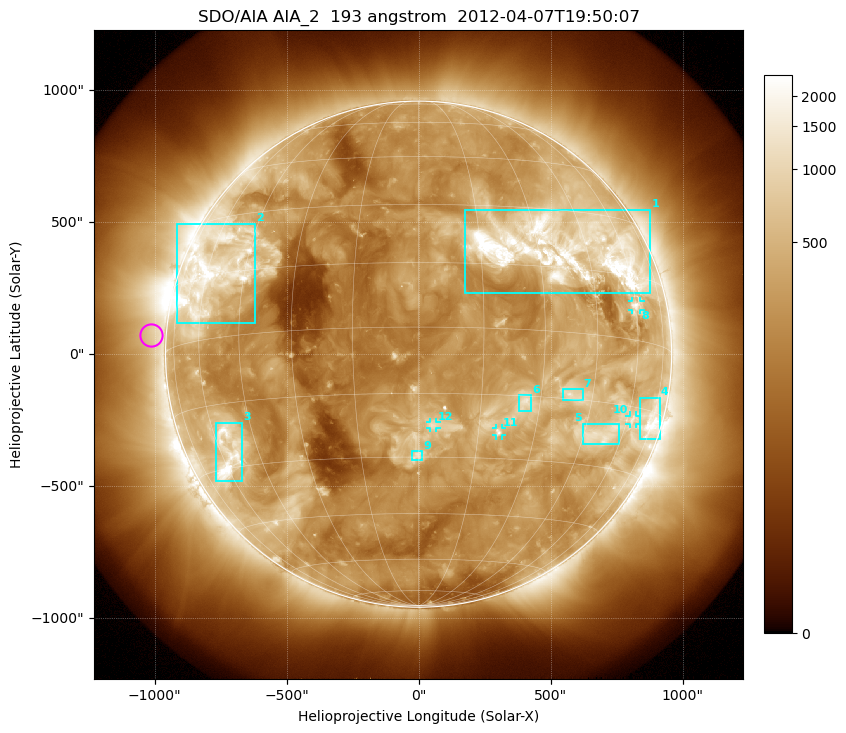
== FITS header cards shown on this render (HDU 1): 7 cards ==
TELESCOP= 'SDO/AIA'
INSTRUME= 'AIA_2'
WAVELNTH=                  193
WAVEUNIT= 'angstrom'
DATE-OBS= '2012-04-07T19:50:07.84'
CTYPE1  = 'HPLN-TAN'
CTYPE2  = 'HPLT-TAN'

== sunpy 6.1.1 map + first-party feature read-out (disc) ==
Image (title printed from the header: SDO/AIA AIA_2  193 angstrom  2012-04-07T19:50:07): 1024 x 1024 px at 2.4 arcsec/px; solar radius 959 arcsec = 399 px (full disc in frame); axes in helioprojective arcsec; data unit not stated in the header (colour bar unlabelled)
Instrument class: DISC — disc imager (sunpy class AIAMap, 193 A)
Bright regions (active regions / flare kernels): reference = the median radial profile (limb darkening/brightening removed); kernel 9 px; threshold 5 sigma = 742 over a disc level ~262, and >= 1.15x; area >= 12 px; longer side >= 10 px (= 24 arcsec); searched inside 0.97 R_sun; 12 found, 12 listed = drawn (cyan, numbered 1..; 4 of them under ~33 arcsec drawn as corner ticks so the feature stays visible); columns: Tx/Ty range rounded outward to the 5 arcsec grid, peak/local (2 s.f.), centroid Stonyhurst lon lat
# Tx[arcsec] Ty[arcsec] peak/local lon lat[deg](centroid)
1 175..880 230..550 19 +36 +19
2 -915..-620 115..495 8.7 -58 +16
3 -765..-665 -480..-260 7.9 -57 -27
4 840..915 -325..-165 6.3 +73 -17
5 625..760 -340..-265 5 +51 -22
6 380..430 -215..-155 7.2 +26 -16
7 545..625 -175..-130 5.4 +38 -14
8 805..840 165..205 5.2 +60 +8
9 -25..15 -400..-365 5.5 +0 -30
10 800..825 -265..-230 3.6 +63 -18
11 290..315 -310..-280 6.9 +20 -24
12 40..70 -280..-255 4.6 +4 -22
Off-limb structures (1.02-1.3 R_sun): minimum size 162 px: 3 found; the strongest spans PA ~50..140 deg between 1.02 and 1.3 R_sun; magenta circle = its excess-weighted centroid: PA ~85 deg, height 1.06 R_sun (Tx ~-1015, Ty ~75 arcsec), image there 1.5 x the reference